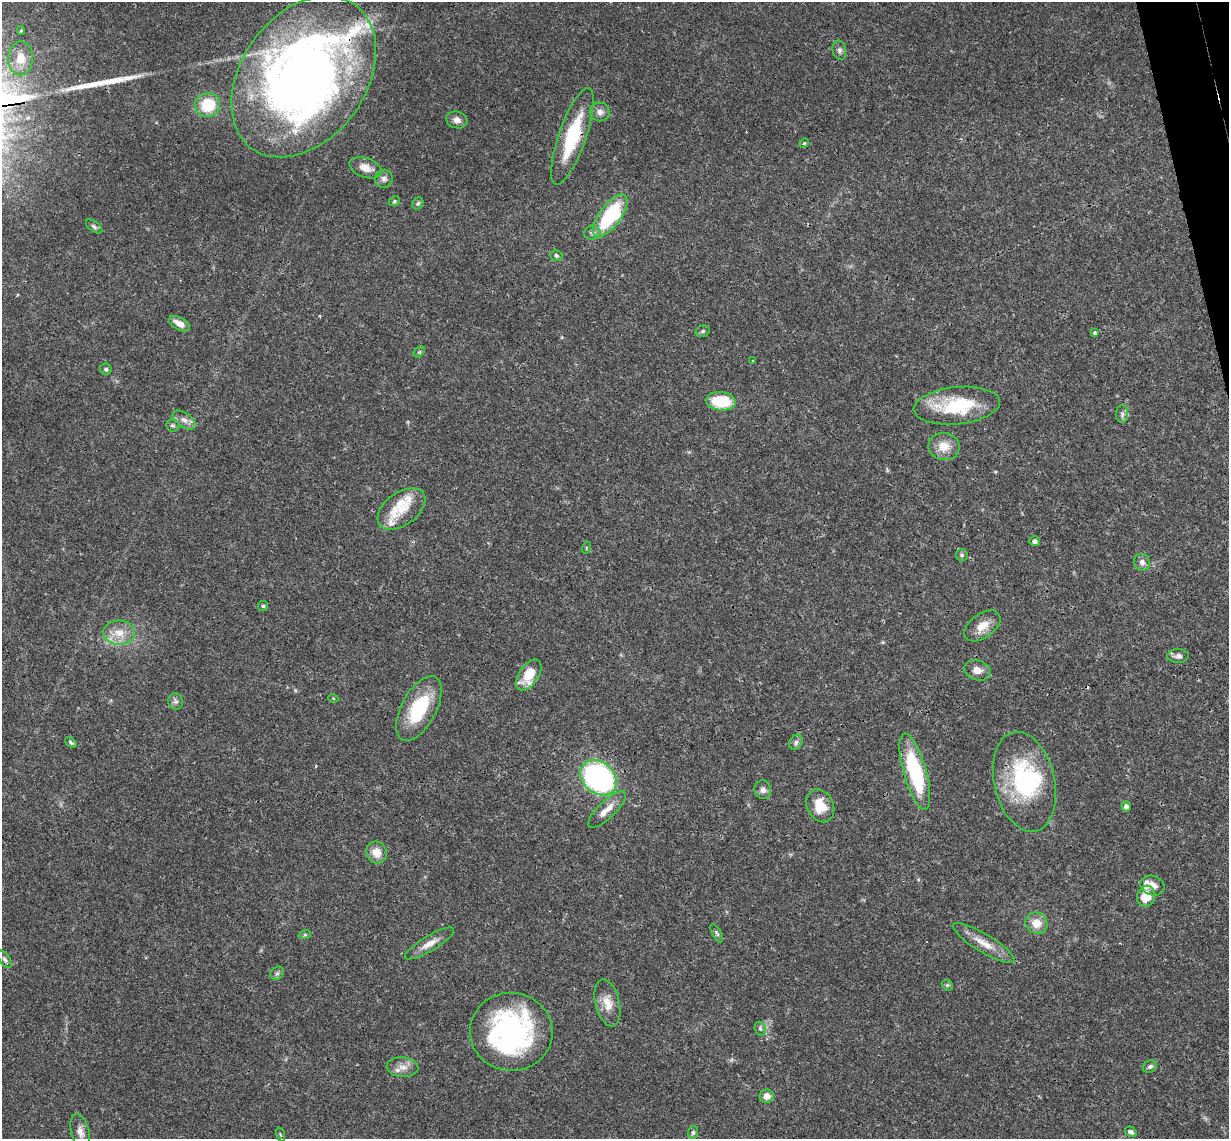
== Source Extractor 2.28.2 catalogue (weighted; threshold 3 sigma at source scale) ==
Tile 10 of 4 x 4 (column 2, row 3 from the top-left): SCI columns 1288-2514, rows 1402-2538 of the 5026 x 4964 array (HDU 1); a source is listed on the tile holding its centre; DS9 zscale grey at full resolution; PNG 1231 x 1141 px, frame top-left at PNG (2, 2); each listed source drawn as its Kron ellipse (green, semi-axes under 4 px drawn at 4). Shown black and unused: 1% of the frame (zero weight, under 3 of 4 exposures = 6% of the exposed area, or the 3 px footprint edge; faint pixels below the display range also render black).
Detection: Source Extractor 2.28.2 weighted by HDU 2 'WHT'; one run over the whole footprint, this tile lists its part. Background 0.0422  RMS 0.0029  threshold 0.0129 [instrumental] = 3 sigma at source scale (4.5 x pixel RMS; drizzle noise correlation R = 1.50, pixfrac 1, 0.05/0.05 arcsec/px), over >= 5 px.
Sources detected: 83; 2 inside a brighter object's white glare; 1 cosmic-ray / hot-pixel residue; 1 long thin detection or spike segment (spike, bleed or trail) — neither listed nor drawn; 6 inside a brighter listed object's ellipse — not listed separately; the other 73 listed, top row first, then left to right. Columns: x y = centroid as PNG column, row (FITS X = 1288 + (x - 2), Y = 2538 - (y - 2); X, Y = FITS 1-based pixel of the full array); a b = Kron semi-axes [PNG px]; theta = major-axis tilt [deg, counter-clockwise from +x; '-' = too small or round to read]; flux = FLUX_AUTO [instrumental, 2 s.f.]
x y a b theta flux
21 31 4 4 - 0.32
839 50 10 6 -79 0.93
21 58 17 12 89 4.5
304 77 88 62 54 260
208 105 12 12 - 9.5
600 112 10 9 - 1.5
457 120 11 8 -15 1.7
572 136 51 13 71 19
804 143 5 4 - 0.33
365 168 17 9 -19 3.2
384 179 9 9 - 1.2
394 201 6 4 24 0.41
418 203 6 5 - 0.51
610 216 25 11 53 24
94 227 9 5 -37 0.65
592 233 8 7 - 1
556 256 6 5 - 0.72
180 324 12 6 -29 2.6
703 331 7 5 16 0.59
1095 332 4 3 - 0.63
419 352 6 4 45 0.45
753 361 3 2 - 0.24
106 369 6 5 - 0.55
721 401 15 9 -6 11
957 406 43 18 6 17
1122 414 9 6 -89 0.94
184 420 13 7 -36 1.6
172 425 6 6 - 0.57
944 446 16 13 -9 4.3
401 509 27 16 36 6.5
1035 541 5 5 - 0.8
586 548 6 3 72 0.29
962 555 6 6 - 0.56
1142 562 8 7 - 1.3
263 606 5 5 - 0.41
982 626 20 12 35 4
119 633 16 12 -4 4.3
1178 656 11 6 1 1.2
977 670 13 10 -18 2.4
529 675 17 9 56 6.9
333 698 5 3 - 0.24
176 701 8 7 - 0.9
419 709 35 17 61 15
71 742 7 4 -38 0.52
796 742 8 6 60 0.84
915 772 39 11 -74 25
598 778 20 15 -41 68
1024 782 51 30 -77 32
763 790 9 8 - 1.2
820 806 17 13 -65 6.2
1126 806 5 4 - 1.1
607 809 25 8 44 3.2
376 853 11 10 - 3.6
1152 886 12 9 -18 1.9
1146 896 11 9 80 4.7
1036 923 11 10 - 3.9
717 933 10 4 -60 0.63
305 934 6 4 19 0.39
429 943 28 7 31 2.9
984 943 35 9 -31 4.4
5 959 10 5 -53 0.75
277 973 7 6 - 0.71
947 985 6 4 -44 0.41
607 1003 24 12 -76 4.1
760 1029 7 5 -70 0.68
511 1032 41 39 -5 56
402 1067 16 10 -5 2.4
1150 1067 7 5 25 0.81
767 1096 7 6 - 2
80 1132 18 9 -75 2.3
693 1132 6 5 - 0.57
1131 1132 6 5 - 0.87
280 1135 7 3 -71 0.33
Overlapping masked pixels (flux is a lower limit): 2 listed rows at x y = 304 77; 572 136
Isophote crosses this tile's border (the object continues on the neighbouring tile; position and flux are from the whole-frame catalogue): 1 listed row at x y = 304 77